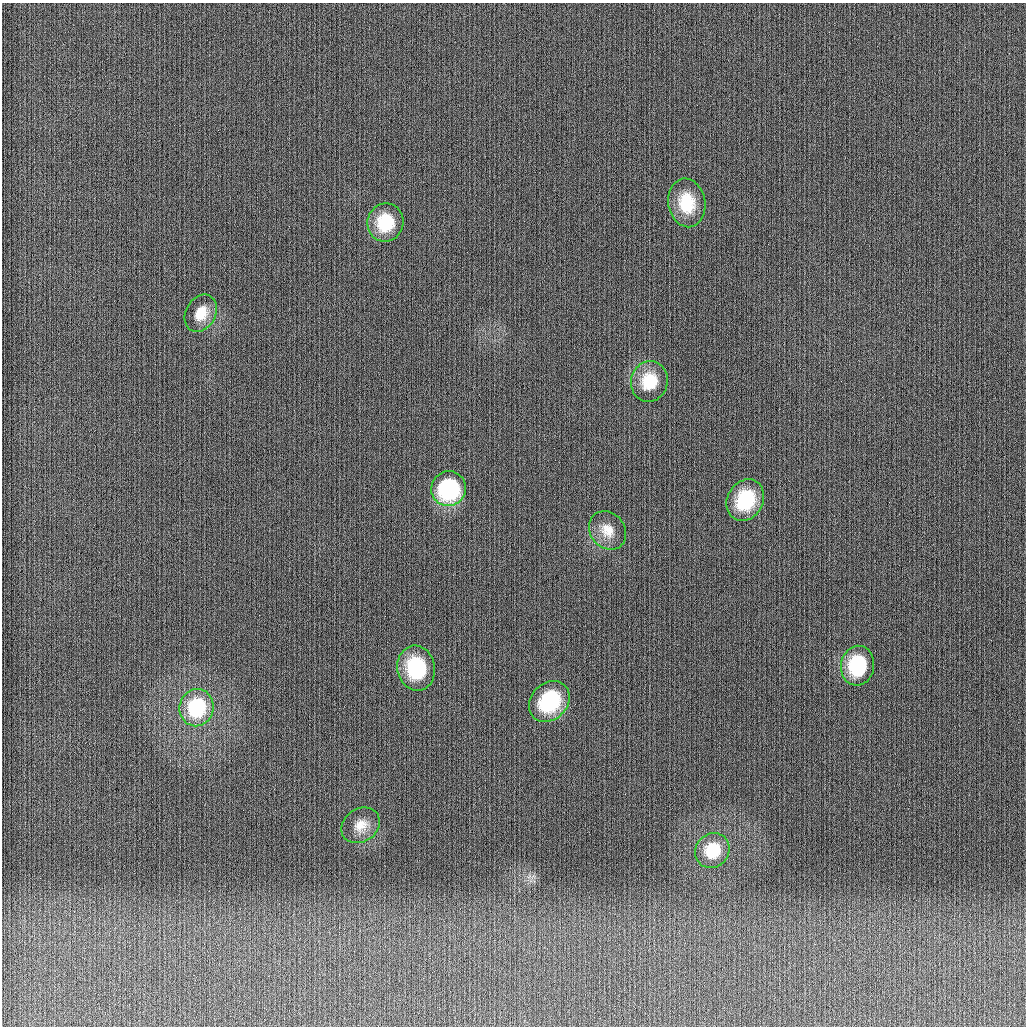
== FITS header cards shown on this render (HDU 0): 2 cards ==
NAXIS1  =                 1024
NAXIS2  =                 1024

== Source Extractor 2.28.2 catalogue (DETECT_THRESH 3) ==
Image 1024 x 1024 px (HDU 0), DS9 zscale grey, 1 PNG px = 1 image px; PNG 1028 x 1028 px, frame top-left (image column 1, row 1024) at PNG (2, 3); each listed source drawn as its Kron ellipse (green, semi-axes under 4 px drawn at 4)
Background 299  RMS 11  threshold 32.5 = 3 sigma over >= 5 px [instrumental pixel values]
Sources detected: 13; all 13 listed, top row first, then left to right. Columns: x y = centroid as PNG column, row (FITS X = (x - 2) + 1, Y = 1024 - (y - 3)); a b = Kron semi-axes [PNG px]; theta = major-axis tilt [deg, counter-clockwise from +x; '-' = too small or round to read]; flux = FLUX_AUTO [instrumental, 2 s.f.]
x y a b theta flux
687 203 24 18 -80 28000
385 223 19 18 - 33000
201 313 19 15 60 16000
649 381 20 18 76 27000
449 489 17 17 - 88000
745 500 22 18 60 42000
608 530 20 17 -50 14000
857 666 20 16 82 50000
416 668 23 19 -80 45000
549 701 22 18 45 52000
197 708 19 17 75 56000
361 825 20 16 34 13000
712 851 18 16 49 29000